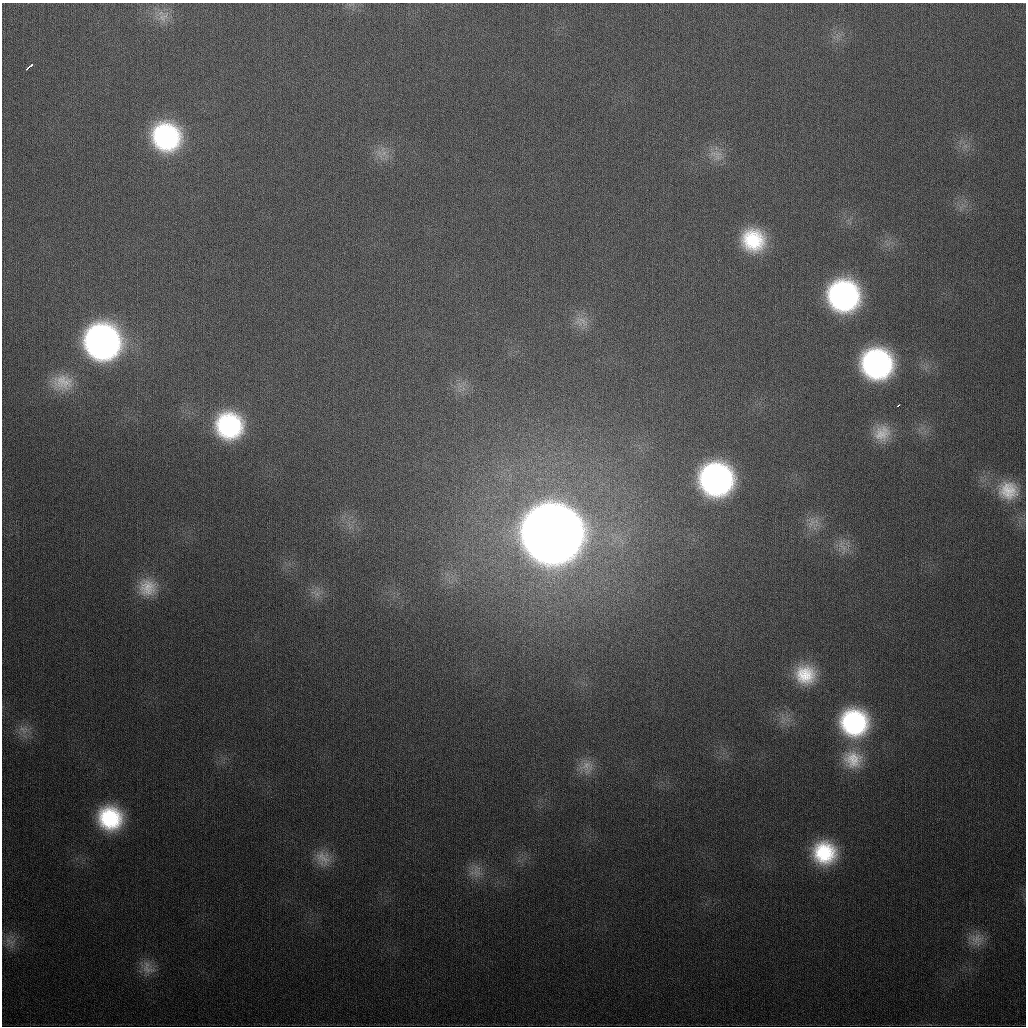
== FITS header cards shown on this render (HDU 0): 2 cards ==
NAXIS1  =                 1024
NAXIS2  =                 1024

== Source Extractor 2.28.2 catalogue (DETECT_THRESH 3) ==
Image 1024 x 1024 px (HDU 0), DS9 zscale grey, 1 PNG px = 1 image px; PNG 1028 x 1028 px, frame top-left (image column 1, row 1024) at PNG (2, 3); no overlay
Background 355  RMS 14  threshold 41.1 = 3 sigma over >= 5 px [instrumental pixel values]
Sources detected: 33; all 33 listed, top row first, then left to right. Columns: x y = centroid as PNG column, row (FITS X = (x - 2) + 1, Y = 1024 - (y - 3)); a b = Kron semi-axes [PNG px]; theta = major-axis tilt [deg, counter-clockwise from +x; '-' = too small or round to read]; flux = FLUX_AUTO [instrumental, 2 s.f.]
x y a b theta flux
163 17 20 13 46 1.4e+04
29 67 8 3 38 6.5e+03
166 137 28 26 -45 1.5e+05
384 153 10 6 37 5.7e+03
716 155 21 13 -28 1.3e+04
753 240 24 22 -36 5.9e+04
843 296 25 24 - 2.4e+05
582 321 22 9 -36 1.1e+04
102 342 28 26 -50 4.3e+05
877 364 25 24 - 2.2e+05
62 382 29 22 0 2.8e+04
898 406 4 2 - 2.3e+03
229 426 26 24 -43 1.2e+05
882 433 23 20 39 2.1e+04
716 479 26 25 - 3.1e+05
1008 490 27 24 -10 3.2e+04
811 523 18 13 68 1.3e+04
551 534 31 30 - 6.6e+06
842 547 25 10 -71 1.2e+04
147 587 24 23 - 2.6e+04
317 594 7 7 - 5.3e+03
805 674 24 23 - 4.0e+04
854 722 27 26 - 1.4e+05
23 730 15 7 -41 7.7e+03
853 759 27 24 -22 3.2e+04
587 767 20 19 - 1.6e+04
110 818 24 22 -40 8.4e+04
824 853 25 23 -27 6.9e+04
323 858 22 19 -50 1.8e+04
477 871 21 13 85 1.3e+04
977 940 20 18 -48 1.4e+04
10 942 18 8 -30 7.6e+03
148 968 21 16 -51 1.4e+04